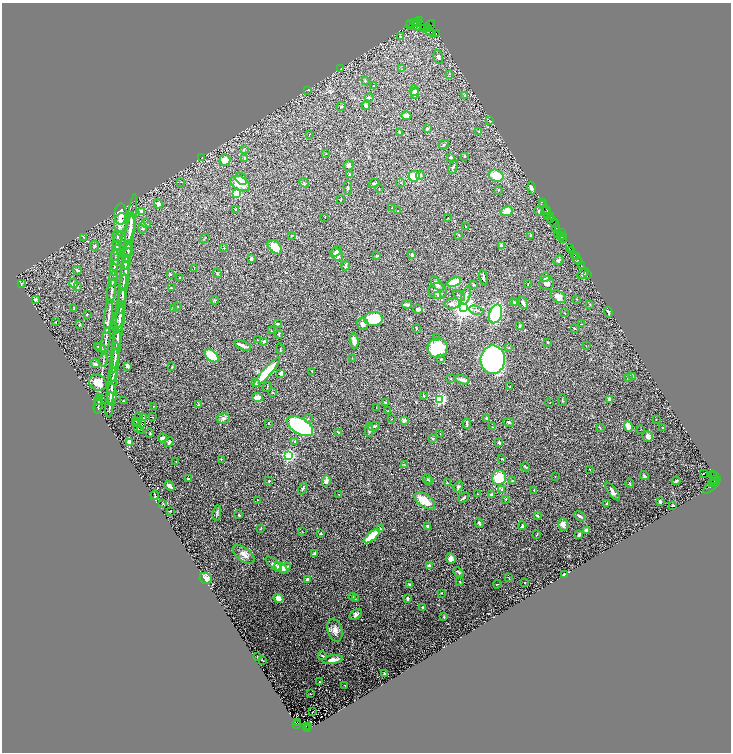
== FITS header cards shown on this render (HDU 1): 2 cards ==
NAXIS1  =                 1457
NAXIS2  =                 1500

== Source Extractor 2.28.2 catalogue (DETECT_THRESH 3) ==
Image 1457 x 1500 px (HDU 1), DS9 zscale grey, zoomed out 1/2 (1 PNG px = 2 x 2 image px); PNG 733 x 754 px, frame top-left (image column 1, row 1499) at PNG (2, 3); each listed source drawn as its Kron ellipse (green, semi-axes under 4 px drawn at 4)
Background 1.09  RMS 0.037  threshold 0.11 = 3 sigma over >= 5 px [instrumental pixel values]
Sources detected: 415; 41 cannot appear on this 1/2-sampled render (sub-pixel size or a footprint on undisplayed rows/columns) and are neither listed nor drawn; the other 374 listed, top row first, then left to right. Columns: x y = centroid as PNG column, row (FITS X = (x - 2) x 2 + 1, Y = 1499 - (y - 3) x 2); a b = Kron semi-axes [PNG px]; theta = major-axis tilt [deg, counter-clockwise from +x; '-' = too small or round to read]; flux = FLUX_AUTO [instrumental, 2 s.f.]
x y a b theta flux
420 21 2 1 - 120
418 22 2 2 - 350
411 23 3 2 - 62
415 23 3 1 - 73
417 24 3 2 - 450
410 25 4 1 - 84
413 25 3 2 - 500
431 25 5 2 - 180
417 26 5 2 - 1100
427 27 3 2 - 870
428 28 2 1 - 990
423 29 3 1 - 59
430 31 7 3 -36 490
437 34 3 1 - 100
400 36 4 3 - 7.5
438 57 7 4 -78 22
341 69 3 2 - 3.4
402 69 2 2 - 3.5
449 74 4 3 - 4.9
365 81 3 3 - 12
373 86 2 1 - 2.5
308 90 3 2 - 3.8
414 91 5 4 - 13
415 93 5 4 - 25
465 95 4 3 - 7.1
369 98 4 3 - 12
366 105 4 3 - 19
341 106 4 2 - 4.7
406 115 5 3 - 56
490 121 4 2 - 3.6
428 129 3 3 - 6.8
479 131 3 2 - 3.5
400 132 3 3 - 11
309 134 3 2 - 2.4
444 144 5 3 - 6.3
244 149 3 2 - 3.6
326 153 2 2 - 5.9
464 156 3 2 - 4.6
202 157 2 2 - 2.5
450 157 3 2 - 15
245 159 3 2 - 6.7
225 160 5 5 - 71
349 166 5 5 - 17
453 167 6 3 64 9.5
350 175 3 2 - 7.7
414 176 5 5 - 110
420 176 4 4 - 12
496 176 7 5 -15 120
241 179 7 5 -49 32
181 182 2 2 - 3.1
240 183 11 7 -26 110
304 183 5 2 - 6.3
374 183 5 3 - 7.6
401 183 2 2 - 2.8
348 187 7 2 -86 6.4
531 188 6 4 -78 18
379 189 2 1 - 3.3
498 190 3 2 - 3.2
236 193 3 3 - 530
341 200 3 3 - 5
542 202 2 1 - 26
158 204 5 4 - 22
542 205 3 1 - 140
392 208 2 2 - 2.4
236 210 4 2 - 5.2
547 210 5 2 - 180
142 211 3 3 - 33
398 211 2 2 - 4.1
506 211 6 4 26 61
539 211 5 4 - 14
546 212 5 2 - 22
120 214 11 6 87 73
548 216 2 1 - 90
325 217 3 1 - 2.8
551 217 2 1 - 72
448 218 2 1 - 1.7
551 218 2 2 - 53
131 219 25 4 81 49
120 223 10 6 81 79
555 223 4 1 - 54
146 224 5 2 - 7
466 227 2 2 - 6.1
143 228 5 3 - 13
556 228 5 2 - 250
130 229 14 4 79 28
557 233 3 1 - 55
561 233 3 1 - 200
292 235 3 2 - 3.6
459 235 4 2 - 4.4
531 235 3 2 - 4.4
118 236 7 5 -87 20
560 236 3 2 - 200
84 237 3 2 - 3.7
562 237 2 1 - 82
564 237 2 1 - 62
204 239 5 2 - 4.4
563 240 2 1 - 120
129 241 29 4 83 60
117 243 8 3 88 19
94 246 5 3 - 9.4
501 246 3 2 - 27
117 247 7 3 83 12
275 247 8 5 -45 92
570 247 4 2 - 180
224 248 2 2 - 2.4
572 250 2 1 - 66
128 251 7 5 78 15
336 252 7 3 35 9.9
116 253 8 4 74 22
127 255 7 3 67 12
337 255 7 5 -53 32
412 255 3 2 - 14
575 255 2 1 - 66
377 256 3 2 - 5.5
576 257 2 1 - 76
251 259 4 3 - 17
577 259 7 3 -55 180
115 260 11 3 87 19
558 260 5 3 - 18
126 265 25 4 82 45
581 265 2 1 - 110
345 266 5 2 - 14
114 269 6 3 85 11
194 269 3 2 - 3.1
77 270 4 3 - 9.1
217 273 5 3 - 6.4
170 274 3 2 - 5.3
583 274 6 3 37 13
587 275 4 1 - 28
114 276 5 4 - 12
545 277 4 4 - 29
180 278 2 1 - 2.7
483 278 8 3 -80 17
113 279 8 3 88 17
124 281 27 3 84 41
454 282 7 4 22 200
73 283 5 3 - 25
528 283 2 1 - 1.9
546 283 7 7 - 31
22 284 3 2 - 3.9
437 284 9 4 -51 27
473 285 3 3 - 5.9
77 287 3 3 - 8.5
171 288 3 2 - 3.1
112 291 13 3 82 23
437 291 9 8 - 46
122 294 20 3 84 29
466 295 9 3 74 14
438 296 4 3 - 6.2
459 296 7 3 -39 12
558 297 8 5 -30 46
35 299 4 3 - 21
576 299 2 2 - 3.6
215 300 4 2 - 6
514 302 3 3 - 5.4
515 302 3 3 - 4.6
523 303 6 2 -68 18
407 304 5 2 - 26
452 304 8 5 10 31
590 304 2 2 - 4.2
178 307 3 1 - 2.9
463 307 4 4 - 7000
74 308 3 2 - 4
121 308 20 3 83 27
174 308 4 3 - 9.2
418 309 5 4 - 17
476 310 8 3 -14 11
608 312 5 3 - 12
565 313 2 1 - 2.7
87 314 2 2 - 6.2
496 314 9 6 73 400
108 316 17 3 84 29
119 319 14 5 78 28
373 319 9 7 3 270
56 322 2 2 - 2.8
278 324 4 2 - 6.1
363 324 6 6 - 20
581 324 3 2 - 3.6
79 325 3 2 - 3.7
520 326 3 2 - 5.6
416 328 3 2 - 8.2
574 328 2 2 - 5.4
271 331 2 2 - 3.7
118 335 34 3 83 44
279 335 4 2 - 4.6
436 337 3 3 - 7.5
257 340 2 2 - 4.9
106 341 13 2 81 21
264 341 3 3 - 11
354 341 8 3 -85 45
548 342 3 3 - 4.4
243 345 9 2 -22 35
98 346 3 2 - 5
586 346 2 2 - 2.2
509 347 3 2 - 4.7
100 348 6 3 -22 14
437 348 10 10 - 300
280 349 5 2 - 4.8
116 351 21 2 84 26
212 356 8 5 -42 200
352 358 2 1 - 2.1
441 359 2 2 - 12
103 360 6 2 81 7.6
493 360 14 12 89 2100
115 362 20 2 84 23
95 364 5 4 - 14
128 366 4 3 - 13
172 367 3 2 - 4.9
312 371 3 2 - 3.4
267 372 19 4 49 240
281 373 3 2 - 30
113 376 29 2 83 33
633 376 3 3 - 27
628 378 2 2 - 3.5
451 379 3 2 - 3.7
462 380 7 4 -15 31
98 383 9 7 -29 100
255 383 4 3 - 12
510 386 3 2 - 3.6
267 387 5 1 - 3.6
273 392 2 2 - 3
112 394 11 4 -88 39
424 395 3 2 - 4.3
258 397 5 3 - 55
99 398 3 2 - 5
440 399 3 3 - 1000
609 399 3 3 - 16
99 400 5 2 - 5.6
562 400 6 2 -88 5.5
123 401 2 2 - 6.2
386 403 3 3 - 13
550 403 2 1 - 1.6
110 405 12 1 83 17
198 405 3 3 - 4.4
98 406 8 2 81 10
153 406 2 2 - 3.2
376 408 2 1 - 2.3
388 411 2 2 - 4.8
139 417 2 1 - 4.1
152 417 2 1 - 1.4
144 418 2 1 - 0.81
223 418 6 5 - 22
486 418 2 2 - 9.1
308 419 3 2 - 4.4
391 419 2 1 - 2.3
656 419 2 2 - 2.3
135 421 2 1 - 4.2
137 421 2 1 - 2
404 421 4 3 - 15
509 422 5 2 - 7
138 423 2 2 - 1.7
141 423 3 2 - 0.96
268 423 2 2 - 17
467 423 5 2 - 12
300 426 14 8 -31 870
374 426 6 3 13 17
628 426 5 3 - 64
493 427 2 1 - 2.2
137 428 2 1 - 3.8
600 428 4 2 - 3.6
663 428 2 2 - 7.9
641 429 2 1 - 1.8
369 430 7 3 90 13
141 431 3 1 - 1
338 432 3 2 - 5.2
150 433 4 2 - 4.9
440 434 3 2 - 2.7
648 436 5 5 - 23
163 438 4 3 - 23
433 439 4 3 - 5.7
130 442 4 3 - 77
169 442 5 4 - 14
294 442 3 3 - 5.5
499 442 3 2 - 16
288 456 3 3 - 1400
221 459 3 2 - 2.4
502 459 2 2 - 5.9
176 462 2 2 - 2.1
404 465 3 2 - 4.7
525 467 5 2 - 7
590 469 3 2 - 3.6
703 474 2 1 - 1.9
713 475 2 2 - 170
555 476 2 2 - 1.8
644 476 5 3 - 7.9
714 476 4 1 - 73
499 478 7 7 - 180
188 479 3 3 - 8.5
427 479 5 4 - 10
714 479 2 2 - 260
269 481 2 2 - 3.8
326 481 5 4 - 24
429 481 3 2 - 4.7
512 481 4 3 - 9
676 481 4 2 - 14
712 482 2 1 - 130
714 482 2 1 - 340
447 483 3 2 - 3.1
630 483 4 2 - 5.2
712 485 11 3 42 430
169 486 6 3 -40 23
458 487 6 3 65 9.9
303 488 6 3 62 9.4
502 489 4 3 - 10
534 490 2 2 - 6.3
613 492 10 4 -53 23
478 494 2 1 - 1.8
155 495 5 1 - 7.6
339 495 2 1 - 3
491 495 3 2 - 12
464 498 6 2 40 9.3
506 499 4 3 - 6.5
257 500 2 1 - 2.7
425 501 12 6 -36 86
660 502 3 2 - 13
163 504 3 2 - 3.6
606 504 3 2 - 13
673 505 3 2 - 11
170 511 2 1 - 3.1
217 513 7 3 81 12
239 515 3 2 - 7.7
537 516 4 3 - 12
580 516 6 3 -30 18
479 523 5 3 - 11
563 525 6 5 - 33
427 526 2 2 - 12
522 526 4 3 - 13
261 528 3 2 - 3.1
380 528 3 3 - 8.9
302 531 2 1 - 1.9
587 531 3 3 - 14
321 533 3 2 - 9
537 534 4 2 - 4
579 535 4 2 - 11
372 536 10 4 40 180
244 554 13 6 -37 49
314 554 3 2 - 25
451 559 5 4 - 43
274 564 10 4 -41 35
429 566 2 2 - 42
281 568 7 4 -37 72
285 568 6 4 33 28
458 572 5 2 - 7.5
564 574 3 2 - 5.5
206 578 6 5 - 42
509 578 3 1 - 2.2
307 580 4 3 - 15
460 582 3 2 - 4.1
525 582 2 2 - 28
410 584 3 2 - 9.6
497 584 4 1 - 2.4
441 593 3 2 - 4.4
353 596 4 3 - 6.2
278 598 5 4 - 42
408 598 2 2 - 31
355 599 2 2 - 2.1
423 607 3 2 - 8.3
356 614 7 4 35 18
444 617 4 3 - 5.7
335 630 12 7 -73 43
323 656 4 2 - 7.3
257 657 2 2 - 8.1
262 660 2 1 - 3.9
333 660 10 4 9 53
385 673 3 1 - 5.6
319 682 2 2 - 2.1
345 685 2 1 - 3.4
310 694 2 1 - 3.5
313 711 3 1 - 66
298 723 2 1 - 43
297 725 4 2 - 670
306 726 2 1 - 200
308 726 2 1 - 58
308 729 2 2 - 710
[41 sub-pixel or undisplayed-footprint detections neither listed nor drawn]